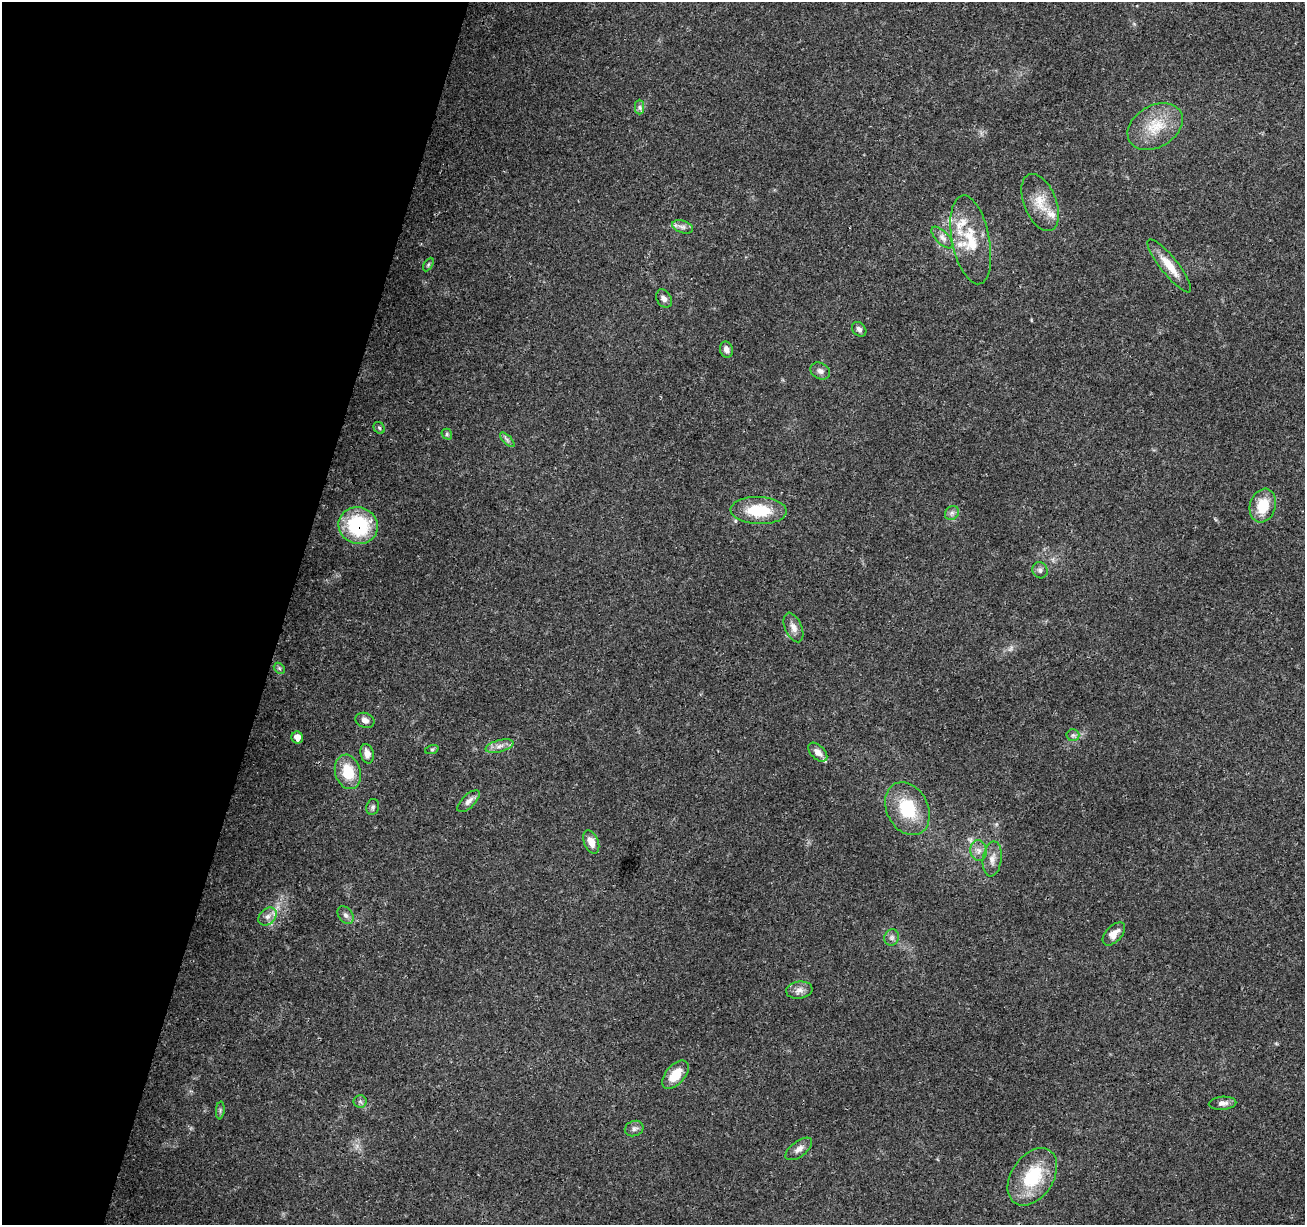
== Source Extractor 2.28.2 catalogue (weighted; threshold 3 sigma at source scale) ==
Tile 9 of 4 x 4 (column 1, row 3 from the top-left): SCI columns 11-1313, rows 1508-2730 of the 5222 x 5397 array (HDU 1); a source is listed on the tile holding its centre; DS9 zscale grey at full resolution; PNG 1307 x 1227 px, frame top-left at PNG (2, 2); each listed source drawn as its Kron ellipse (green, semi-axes under 4 px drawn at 4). Shown black and unused: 22% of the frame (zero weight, under 3 of 4 exposures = <1% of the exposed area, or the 3 px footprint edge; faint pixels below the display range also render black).
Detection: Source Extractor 2.28.2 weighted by HDU 2 'WHT'; one run over the whole footprint, this tile lists its part. Background 0.0493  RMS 0.0061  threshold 0.0273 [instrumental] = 3 sigma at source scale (4.5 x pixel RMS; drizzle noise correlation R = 1.50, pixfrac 1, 0.0396/0.0396 arcsec/px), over >= 5 px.
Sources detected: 53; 5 inside a brighter listed object's ellipse — not listed separately; the other 48 listed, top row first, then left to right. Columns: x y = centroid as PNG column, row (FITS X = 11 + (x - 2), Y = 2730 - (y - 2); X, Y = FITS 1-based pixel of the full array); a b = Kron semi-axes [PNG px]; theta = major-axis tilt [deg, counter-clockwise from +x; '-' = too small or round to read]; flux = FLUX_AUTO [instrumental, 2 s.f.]
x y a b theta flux
640 107 7 4 -89 1.6
1155 127 29 21 30 20
1040 202 30 16 -68 13
682 227 11 6 -17 2.6
942 238 14 6 -46 3.3
971 240 45 19 -79 24
428 265 7 4 59 0.94
1169 266 33 8 -51 12
664 299 10 7 -58 2.6
859 329 8 6 -47 2.1
726 350 8 6 -74 3.1
820 371 10 8 -29 2.7
379 428 6 5 - 1.1
447 434 6 5 - 0.99
507 440 9 3 -45 1.4
1263 505 17 13 72 16
759 511 28 13 -2 24
952 513 7 6 - 1.9
358 526 20 18 -18 48
1040 570 8 7 - 2.1
793 627 15 8 -66 4.2
279 668 6 4 -45 1
365 720 10 7 -22 2.9
1073 735 6 6 - 1.6
297 737 6 6 - 4.1
499 746 14 6 16 3.5
432 749 7 4 18 0.88
818 752 11 7 -44 3.7
367 754 10 6 -76 4
348 772 17 12 -74 17
469 801 14 6 44 3.1
373 807 8 6 76 1.4
907 809 28 20 -63 28
591 842 12 7 -67 5.9
978 851 10 8 -78 3.5
992 859 18 9 83 4.9
345 915 10 7 -51 2.3
267 917 10 8 43 3.4
1114 934 14 8 47 5.1
892 938 8 7 - 2.1
799 990 13 8 7 3.8
675 1075 17 9 49 12
360 1101 6 6 - 1.4
1223 1103 14 6 3 2.9
220 1110 9 3 85 1.1
634 1128 9 7 20 2.2
799 1149 15 7 37 3.7
1032 1177 31 21 56 33
Overlapping masked pixels (flux is a lower limit): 1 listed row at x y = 358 526